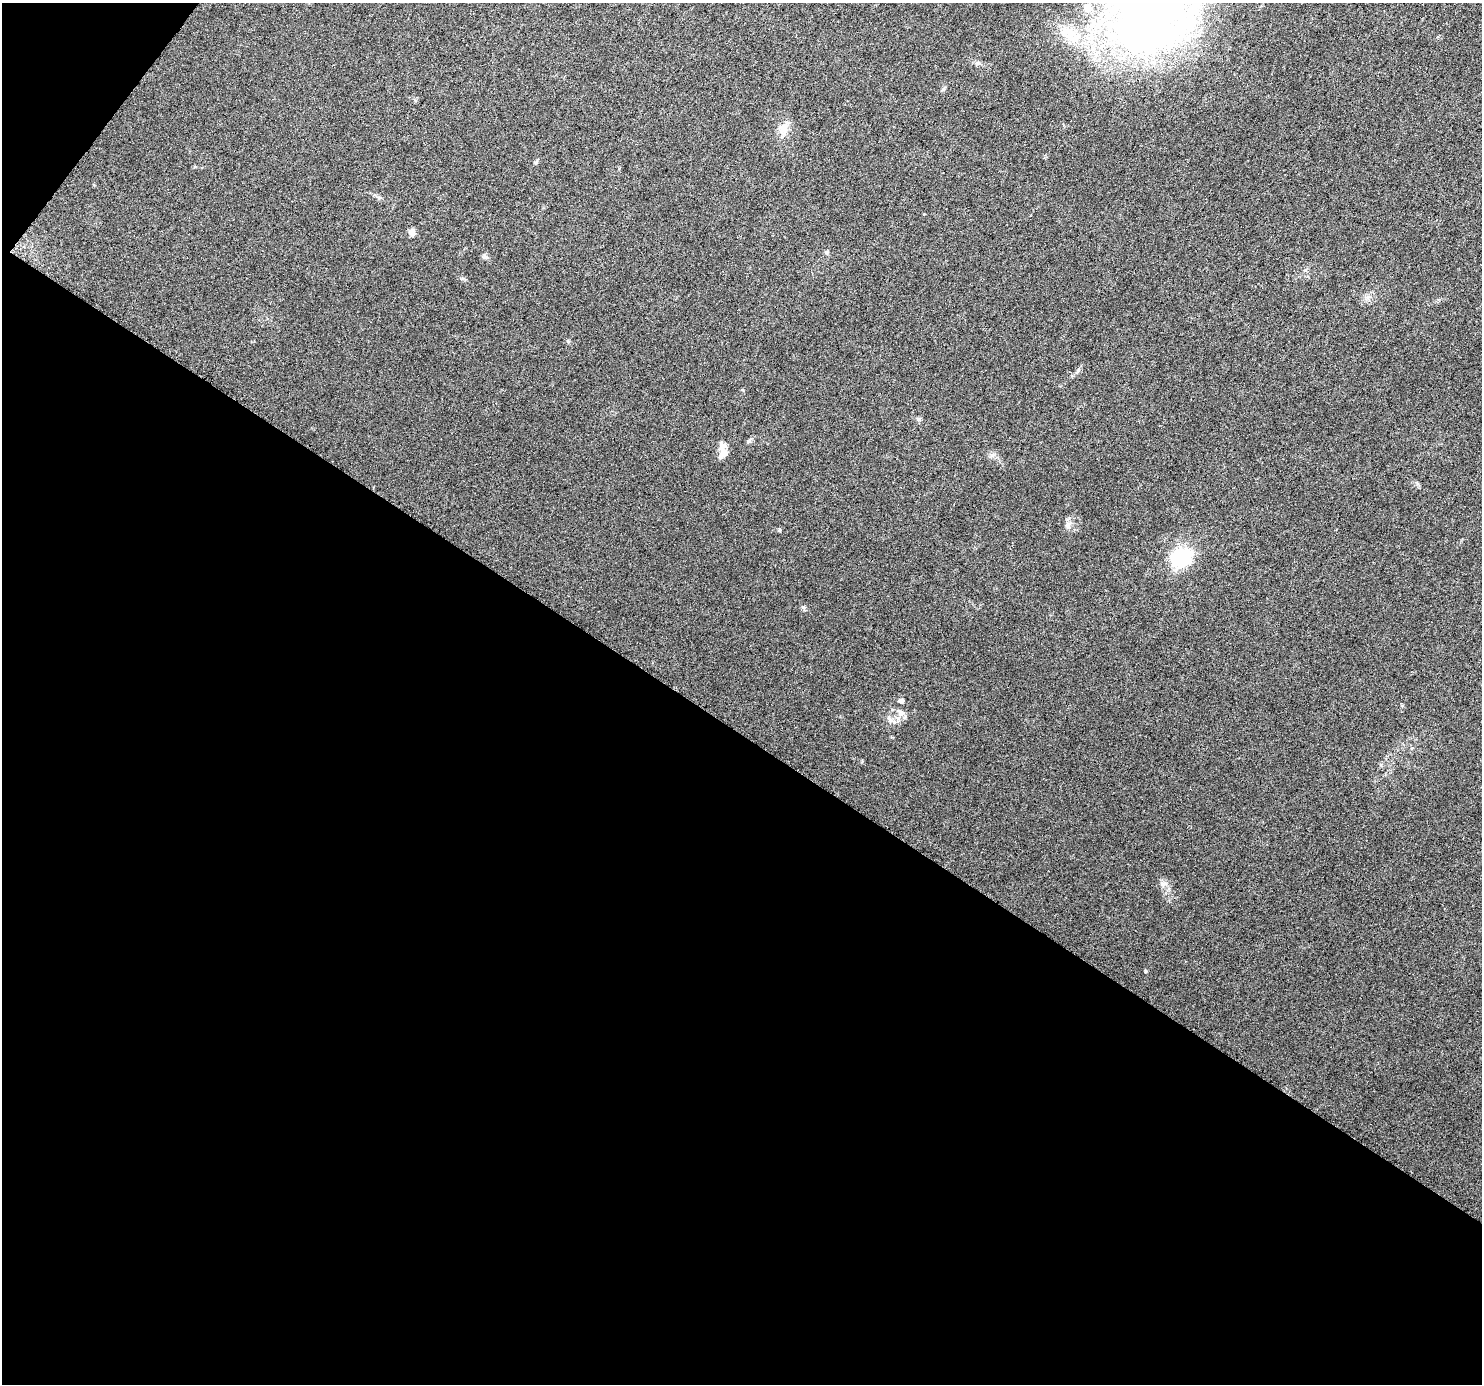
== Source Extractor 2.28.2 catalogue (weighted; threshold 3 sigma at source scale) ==
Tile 3 of 2 x 2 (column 1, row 2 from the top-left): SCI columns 6-1485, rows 107-1488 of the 2971 x 2995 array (HDU 1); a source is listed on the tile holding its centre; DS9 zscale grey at full resolution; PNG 1484 x 1386 px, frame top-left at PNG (2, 3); no overlay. Shown black and unused: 48% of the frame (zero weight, under 3 of 6 exposures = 1% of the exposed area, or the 3 px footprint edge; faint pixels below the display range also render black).
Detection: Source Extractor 2.28.2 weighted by HDU 2 'WHT'; one run over the whole footprint, this tile lists its part. Background 0.0287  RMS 0.0045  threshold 0.0186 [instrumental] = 3 sigma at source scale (4.09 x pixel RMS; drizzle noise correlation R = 1.36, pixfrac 0.8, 0.0396/0.0396 arcsec/px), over >= 5 px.
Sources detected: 21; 1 inside a brighter listed object's ellipse — not listed separately; the other 20 listed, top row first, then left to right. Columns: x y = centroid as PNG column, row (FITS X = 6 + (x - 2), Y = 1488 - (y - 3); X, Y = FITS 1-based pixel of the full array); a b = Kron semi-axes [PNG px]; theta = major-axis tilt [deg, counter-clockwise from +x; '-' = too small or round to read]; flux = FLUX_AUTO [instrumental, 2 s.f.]
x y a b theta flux
1087 7 13 10 -47 3.9
1148 19 38 29 14 520
1070 34 31 17 -34 15
943 89 6 4 70 0.66
783 128 16 14 76 4.5
536 162 6 4 12 0.6
412 232 8 8 - 1.9
826 252 6 5 - 0.62
485 256 8 6 -42 1
462 279 6 4 2 0.63
1078 370 6 5 - 0.79
919 419 6 5 - 0.76
724 453 13 8 47 3.4
1068 525 9 5 72 1.4
780 530 6 3 90 0.43
1180 558 18 15 21 28
901 701 5 4 - 2.1
900 712 13 7 -44 2.2
890 719 10 5 -34 1.5
1145 971 5 3 - 0.43
Isophote crosses this tile's border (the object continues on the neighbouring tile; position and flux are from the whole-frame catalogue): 1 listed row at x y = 1148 19
Unlisted compact peaks at least as high as the median listed source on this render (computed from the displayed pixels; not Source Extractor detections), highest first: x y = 803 607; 992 455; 568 341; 748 441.